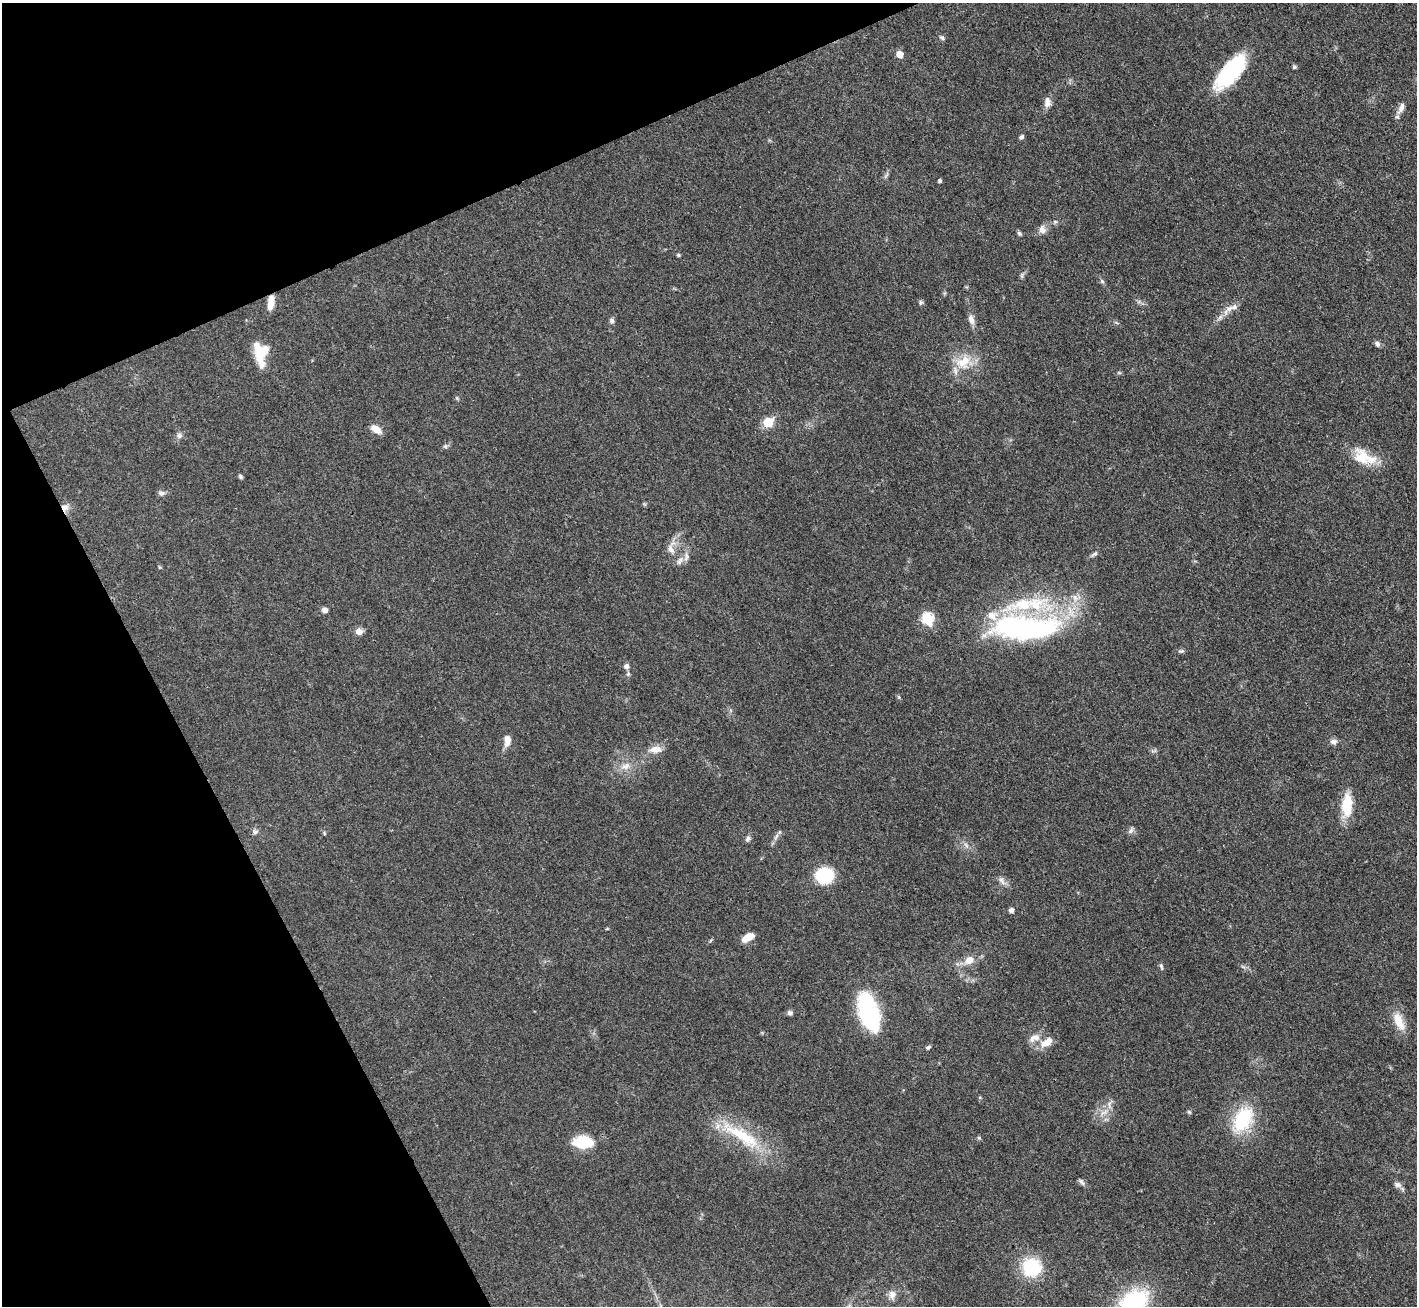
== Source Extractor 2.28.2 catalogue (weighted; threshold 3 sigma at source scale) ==
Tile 5 of 4 x 4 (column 1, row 2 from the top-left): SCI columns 1-1415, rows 2893-4196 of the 5663 x 5651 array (HDU 1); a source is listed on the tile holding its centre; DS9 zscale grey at full resolution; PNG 1419 x 1308 px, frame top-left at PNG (2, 3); no overlay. Shown black and unused: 22% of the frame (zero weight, under 3 of 4 exposures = <1% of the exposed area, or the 3 px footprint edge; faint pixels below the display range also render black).
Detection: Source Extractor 2.28.2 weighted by HDU 2 'WHT'; one run over the whole footprint, this tile lists its part. Background 0.0509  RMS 0.0048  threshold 0.0218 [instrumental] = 3 sigma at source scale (4.5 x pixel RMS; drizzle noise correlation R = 1.50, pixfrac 1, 0.05/0.05 arcsec/px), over >= 5 px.
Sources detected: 82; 2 inside a brighter object's white glare — not listed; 6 inside a brighter listed object's ellipse — not listed separately; the other 74 listed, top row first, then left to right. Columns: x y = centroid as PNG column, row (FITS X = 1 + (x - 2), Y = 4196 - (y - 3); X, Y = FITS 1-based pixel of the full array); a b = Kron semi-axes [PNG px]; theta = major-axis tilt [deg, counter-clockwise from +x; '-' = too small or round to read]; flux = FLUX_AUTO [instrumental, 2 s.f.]
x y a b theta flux
942 38 7 5 -39 1
900 54 5 5 - 7
1294 67 5 4 - 0.91
1231 71 40 16 49 43
1047 102 14 8 85 3
1401 108 17 7 66 3.1
1021 137 6 5 - 1
886 175 12 3 58 1
940 181 4 4 - 0.92
1042 229 12 9 -73 2.7
1019 233 6 5 - 0.86
678 255 4 4 - 0.75
1102 281 6 5 - 0.88
271 302 15 6 82 6
921 302 7 5 73 0.86
1230 308 13 7 26 3.6
971 320 13 7 -72 2.8
612 321 7 6 - 1.3
1377 344 8 6 -58 1.3
263 352 26 14 76 13
963 362 24 17 31 12
457 398 6 5 - 0.65
768 422 13 11 33 7
376 429 13 7 -33 4.3
179 435 7 7 - 1.7
445 446 6 6 - 1
1362 457 25 19 -50 12
240 476 6 4 -48 0.89
161 493 9 7 -14 1.5
65 507 10 9 - 3
671 549 13 8 -65 3.1
1094 554 9 5 36 1.2
680 561 13 6 60 2.3
1075 598 11 7 -65 3.1
325 610 7 6 - 1.9
927 619 6 6 - 47
1027 629 79 34 5 88
359 631 9 7 -17 2.9
1181 651 8 5 8 0.94
626 666 6 6 - 1.8
507 740 13 7 83 4.3
1334 742 9 7 6 1.9
655 749 17 9 10 4.7
626 766 13 9 23 3.9
1347 805 26 11 87 15
1131 831 9 6 45 1.4
255 832 7 7 - 1.4
324 833 5 3 - 0.49
776 836 11 4 63 1.7
748 839 9 6 67 1.4
966 845 8 4 -54 1.3
824 875 16 14 7 23
1002 881 14 5 -52 2.1
1011 910 5 5 - 2
748 937 13 7 29 6.1
970 960 10 8 39 4.5
1161 966 9 4 -75 0.95
868 1012 32 16 -73 58
790 1013 7 6 - 1.4
1399 1021 25 11 -65 8.1
1034 1038 16 10 24 4.1
1046 1042 18 9 33 5.7
928 1047 7 4 43 0.81
1104 1112 14 5 32 2.7
1189 1112 6 4 -45 0.6
1242 1120 32 20 59 26
743 1136 62 17 -32 28
979 1138 5 4 - 0.63
583 1142 15 9 0 27
1082 1182 12 5 -44 1.3
1397 1185 12 7 -25 1.9
1031 1267 15 15 - 29
892 1294 11 9 86 3.2
1133 1303 29 19 39 59
Overlapping masked pixels (flux is a lower limit): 2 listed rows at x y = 271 302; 65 507
Isophote crosses this tile's border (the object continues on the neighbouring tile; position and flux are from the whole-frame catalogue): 1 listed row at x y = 1133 1303